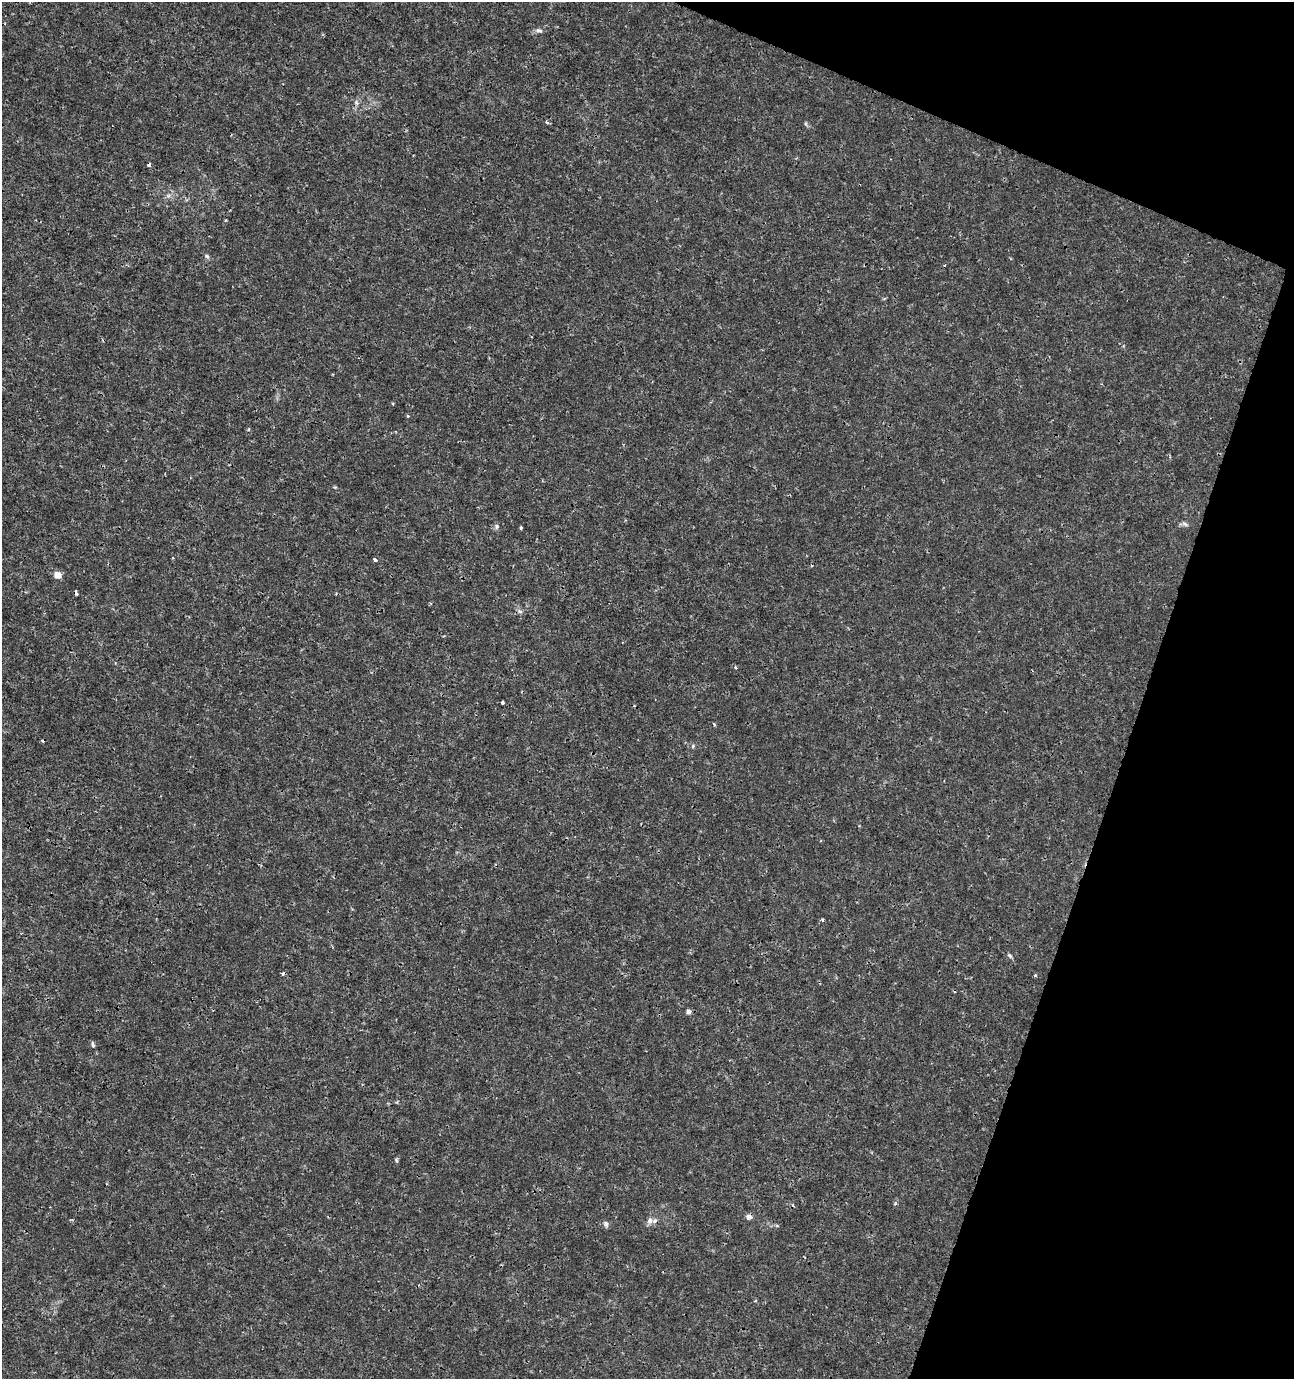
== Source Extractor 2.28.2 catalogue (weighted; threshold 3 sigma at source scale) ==
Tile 8 of 4 x 4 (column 4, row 2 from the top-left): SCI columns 4087-5378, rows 2763-4139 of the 5654 x 5517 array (HDU 1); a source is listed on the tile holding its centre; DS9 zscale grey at full resolution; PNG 1296 x 1381 px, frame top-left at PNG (2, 2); no overlay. Shown black and unused: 17% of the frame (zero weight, under 3 of 4 exposures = <1% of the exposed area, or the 3 px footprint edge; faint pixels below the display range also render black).
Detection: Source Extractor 2.28.2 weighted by HDU 2 'WHT'; one run over the whole footprint, this tile lists its part. Background 0.0017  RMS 0.001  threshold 0.00448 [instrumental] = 3 sigma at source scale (4.5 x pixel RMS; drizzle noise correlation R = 1.50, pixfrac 1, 0.0396/0.0396 arcsec/px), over >= 5 px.
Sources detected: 28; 5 cosmic-ray / hot-pixel residue — not listed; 1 inside a brighter listed object's ellipse — not listed separately; the other 22 listed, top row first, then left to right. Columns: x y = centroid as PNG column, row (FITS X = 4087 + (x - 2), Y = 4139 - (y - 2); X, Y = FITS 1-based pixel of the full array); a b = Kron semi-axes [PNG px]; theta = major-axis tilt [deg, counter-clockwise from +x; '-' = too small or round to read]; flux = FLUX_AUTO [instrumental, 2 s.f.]
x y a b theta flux
539 31 9 5 -16 0.26
547 123 5 3 - 0.13
149 165 4 3 - 0.35
168 196 7 4 19 0.22
207 256 7 5 -23 0.19
1185 524 9 5 -27 0.24
497 526 8 5 84 0.2
521 528 3 3 - 0.26
375 559 4 3 - 0.58
57 575 5 5 - 1.4
76 593 4 3 - 0.47
520 611 7 5 -29 0.23
735 667 4 3 - 0.13
502 702 3 3 - 0.4
1010 955 7 4 -44 0.19
689 1011 6 6 - 0.31
93 1044 8 4 -73 0.2
396 1160 6 4 76 0.15
748 1217 7 7 - 0.37
650 1220 10 7 63 0.38
606 1224 8 6 -65 0.27
777 1226 6 3 -19 0.12
Overlapping masked pixels (flux is a lower limit): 2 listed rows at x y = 149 165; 76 593